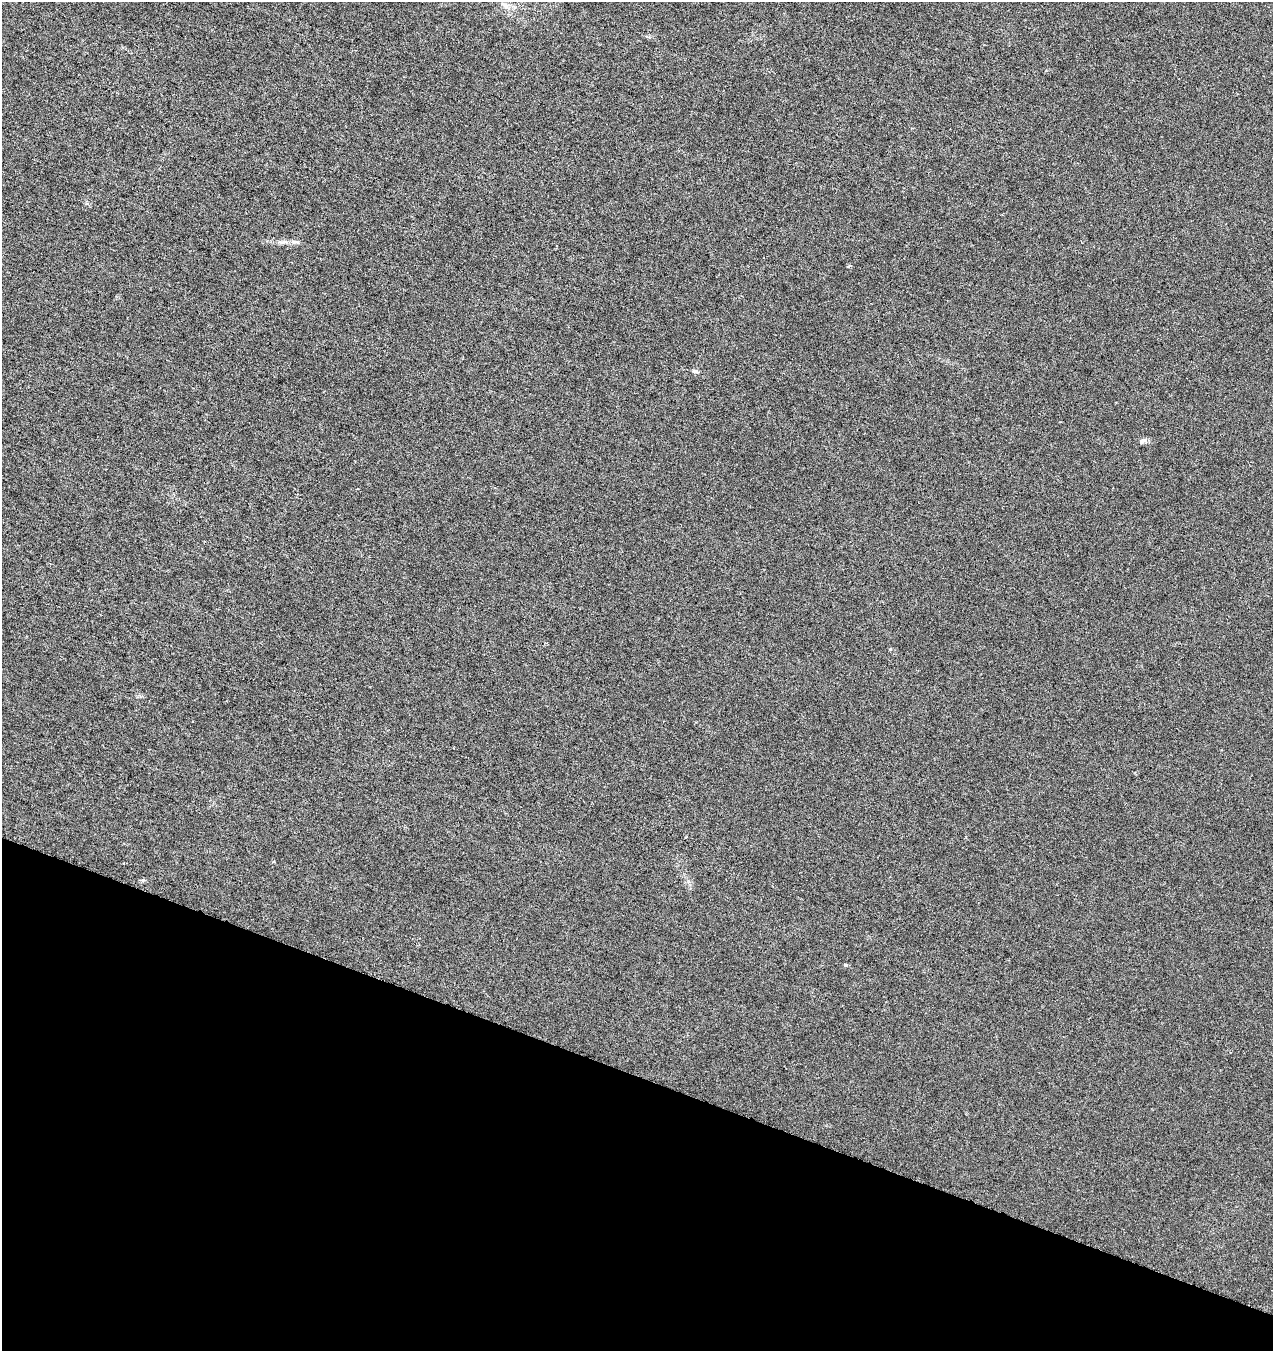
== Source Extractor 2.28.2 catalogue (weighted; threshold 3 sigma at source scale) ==
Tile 15 of 4 x 4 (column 3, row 4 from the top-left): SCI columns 2827-4097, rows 2-1350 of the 5589 x 5408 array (HDU 1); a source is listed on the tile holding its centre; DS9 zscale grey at full resolution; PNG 1275 x 1353 px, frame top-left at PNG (2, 2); no overlay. Shown black and unused: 20% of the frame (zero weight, under 3 of 6 exposures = <1% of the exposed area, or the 3 px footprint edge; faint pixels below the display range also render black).
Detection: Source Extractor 2.28.2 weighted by HDU 2 'WHT'; one run over the whole footprint, this tile lists its part. Background 7.40e-04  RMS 0.0025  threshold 0.0104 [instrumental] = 3 sigma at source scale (4.09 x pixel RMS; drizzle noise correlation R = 1.36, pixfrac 0.8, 0.0396/0.0396 arcsec/px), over >= 5 px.
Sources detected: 3; all 3 listed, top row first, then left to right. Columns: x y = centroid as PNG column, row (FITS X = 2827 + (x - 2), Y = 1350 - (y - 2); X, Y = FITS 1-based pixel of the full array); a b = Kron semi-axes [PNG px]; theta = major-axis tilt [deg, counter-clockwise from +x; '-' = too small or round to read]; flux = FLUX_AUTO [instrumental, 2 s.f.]
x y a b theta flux
695 371 8 4 -16 0.46
1143 441 9 6 30 0.64
845 965 5 3 - 0.23